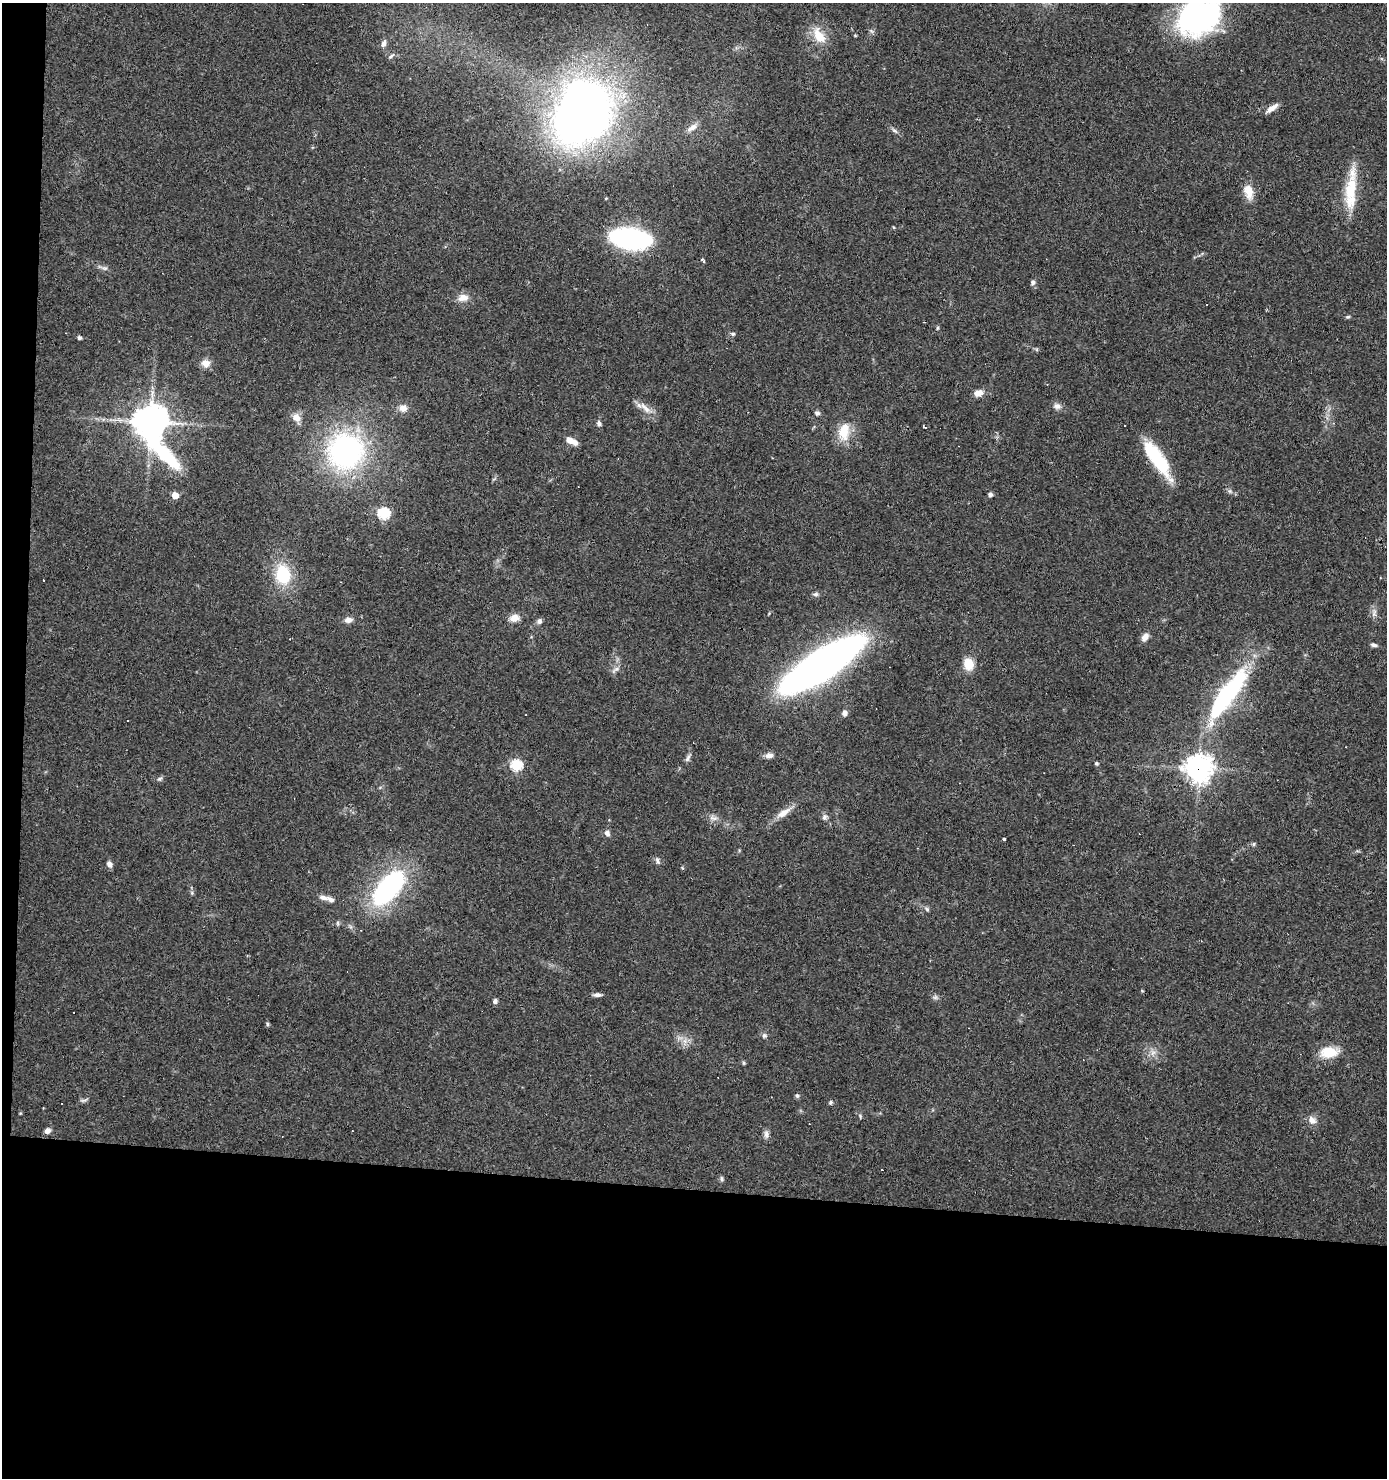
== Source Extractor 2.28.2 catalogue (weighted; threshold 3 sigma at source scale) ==
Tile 7 of 3 x 3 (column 1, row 3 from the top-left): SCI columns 100-1484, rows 1-1476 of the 4453 x 4429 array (HDU 1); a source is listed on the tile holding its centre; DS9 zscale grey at full resolution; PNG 1389 x 1480 px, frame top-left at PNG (2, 3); no overlay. Shown black and unused: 21% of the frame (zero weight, under 3 of 4 exposures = <1% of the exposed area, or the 3 px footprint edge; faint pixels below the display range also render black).
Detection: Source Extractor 2.28.2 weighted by HDU 2 'WHT'; one run over the whole footprint, this tile lists its part. Background 0.0606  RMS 0.0051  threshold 0.0229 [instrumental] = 3 sigma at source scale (4.5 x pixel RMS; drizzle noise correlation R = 1.50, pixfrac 1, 0.05/0.05 arcsec/px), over >= 5 px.
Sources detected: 100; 1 inside a brighter object's white glare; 10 cosmic-ray / hot-pixel residue — not listed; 3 inside a brighter listed object's ellipse — not listed separately; the other 86 listed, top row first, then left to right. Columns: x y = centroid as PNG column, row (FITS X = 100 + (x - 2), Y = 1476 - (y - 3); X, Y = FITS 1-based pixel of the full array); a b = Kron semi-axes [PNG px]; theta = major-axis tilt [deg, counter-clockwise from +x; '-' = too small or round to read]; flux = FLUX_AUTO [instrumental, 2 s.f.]
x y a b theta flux
1199 17 47 34 34 96
855 35 4 3 - 0.48
819 36 22 12 -58 10
383 43 11 6 71 2.2
391 56 10 4 45 1.3
1272 108 15 5 35 3.9
580 114 55 36 62 440
692 128 16 7 32 3.1
895 131 11 4 -35 1.3
1352 173 24 11 87 6.9
1248 192 20 11 -73 6.4
1350 201 28 15 79 12
630 239 32 14 -8 120
702 260 4 3 - 1.3
105 268 8 4 0 1.2
1033 282 7 6 - 1.4
463 298 14 10 6 4.2
1348 317 6 5 - 0.75
937 328 6 3 72 0.6
733 334 6 5 - 1
79 338 4 4 - 1.3
205 363 11 9 -10 3.8
978 393 11 7 16 3.8
1057 406 11 8 -12 2.3
403 408 10 9 - 3.5
645 408 22 7 -44 4.7
817 413 7 6 - 1.2
296 417 12 10 -46 4.1
151 422 21 11 -65 930
599 423 7 5 -62 1.4
1125 425 3 3 - 3.1
844 432 26 15 79 11
571 441 14 6 -25 4.9
346 451 34 32 39 120
1157 459 43 12 -55 30
175 495 5 5 - 8.8
990 495 4 4 - 1.9
384 513 6 6 - 52
283 574 20 14 -83 24
815 594 8 5 -2 1.1
1374 613 13 4 71 1.7
514 618 11 8 7 4.5
348 620 10 7 7 2.7
539 621 7 7 - 1.6
1145 637 10 7 54 3.2
1373 645 8 5 -16 1.3
968 664 13 11 -77 7.9
821 665 68 20 32 340
615 669 12 4 37 1.6
1227 695 77 18 54 73
844 713 7 6 - 2.1
769 755 10 7 6 2.4
688 758 12 5 63 1.6
1096 763 4 4 - 0.92
516 765 6 5 - 50
1199 768 10 10 - 470
160 779 7 5 34 1
783 813 24 8 34 5.5
824 817 8 7 - 1.6
713 818 13 6 -11 2.5
607 833 7 6 - 1.9
1004 839 4 3 - 6.4
1253 844 5 5 - 0.79
657 861 9 6 -77 1.6
109 864 8 6 -63 1.9
389 887 39 19 50 84
192 893 6 4 -72 0.79
323 897 14 6 -13 2.6
927 909 6 5 - 0.96
597 995 10 5 3 1.6
935 997 6 6 - 1.2
495 1001 6 5 - 1.4
267 1024 5 4 - 0.74
764 1035 7 7 - 1.2
1329 1052 20 12 5 12
1153 1053 8 6 31 2
744 1063 5 5 - 0.68
797 1096 7 4 -63 0.94
84 1100 11 3 20 1.1
830 1102 5 4 - 0.86
860 1116 7 4 -47 0.76
1312 1120 12 9 -38 3.3
47 1130 7 6 - 2.2
352 1131 2 2 - 0.32
766 1134 13 6 -87 1.9
721 1179 7 5 -76 0.99
Overlapping masked pixels (flux is a lower limit): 1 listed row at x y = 1199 768
Isophote crosses this tile's border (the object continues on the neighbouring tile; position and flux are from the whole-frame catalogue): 1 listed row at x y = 1199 17